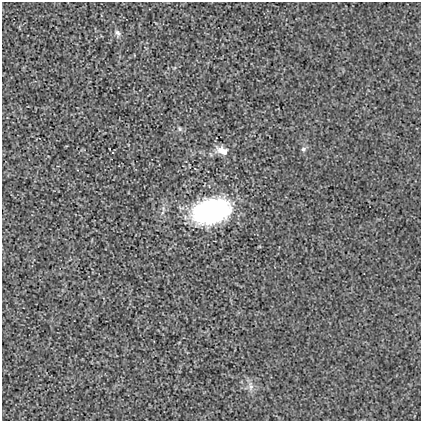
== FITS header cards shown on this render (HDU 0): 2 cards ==
NAXIS1  =                  419
NAXIS2  =                  419

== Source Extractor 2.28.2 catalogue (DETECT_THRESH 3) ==
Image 419 x 419 px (HDU 0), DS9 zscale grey, 1 PNG px = 1 image px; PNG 423 x 423 px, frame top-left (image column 1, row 419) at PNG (2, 2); no overlay
Background 0.00102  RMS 0.02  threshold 0.0589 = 3 sigma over >= 5 px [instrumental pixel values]
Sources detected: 6; all 6 listed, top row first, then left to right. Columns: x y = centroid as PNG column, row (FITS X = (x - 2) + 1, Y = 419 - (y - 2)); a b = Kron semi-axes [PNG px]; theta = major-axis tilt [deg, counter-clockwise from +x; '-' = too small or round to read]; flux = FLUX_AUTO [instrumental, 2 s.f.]
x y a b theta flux
117 33 8 7 - 4.3
180 129 6 4 -89 1.9
303 149 7 6 - 2.9
222 151 16 9 -23 12
211 211 35 22 15 230
251 386 11 6 -80 6.3